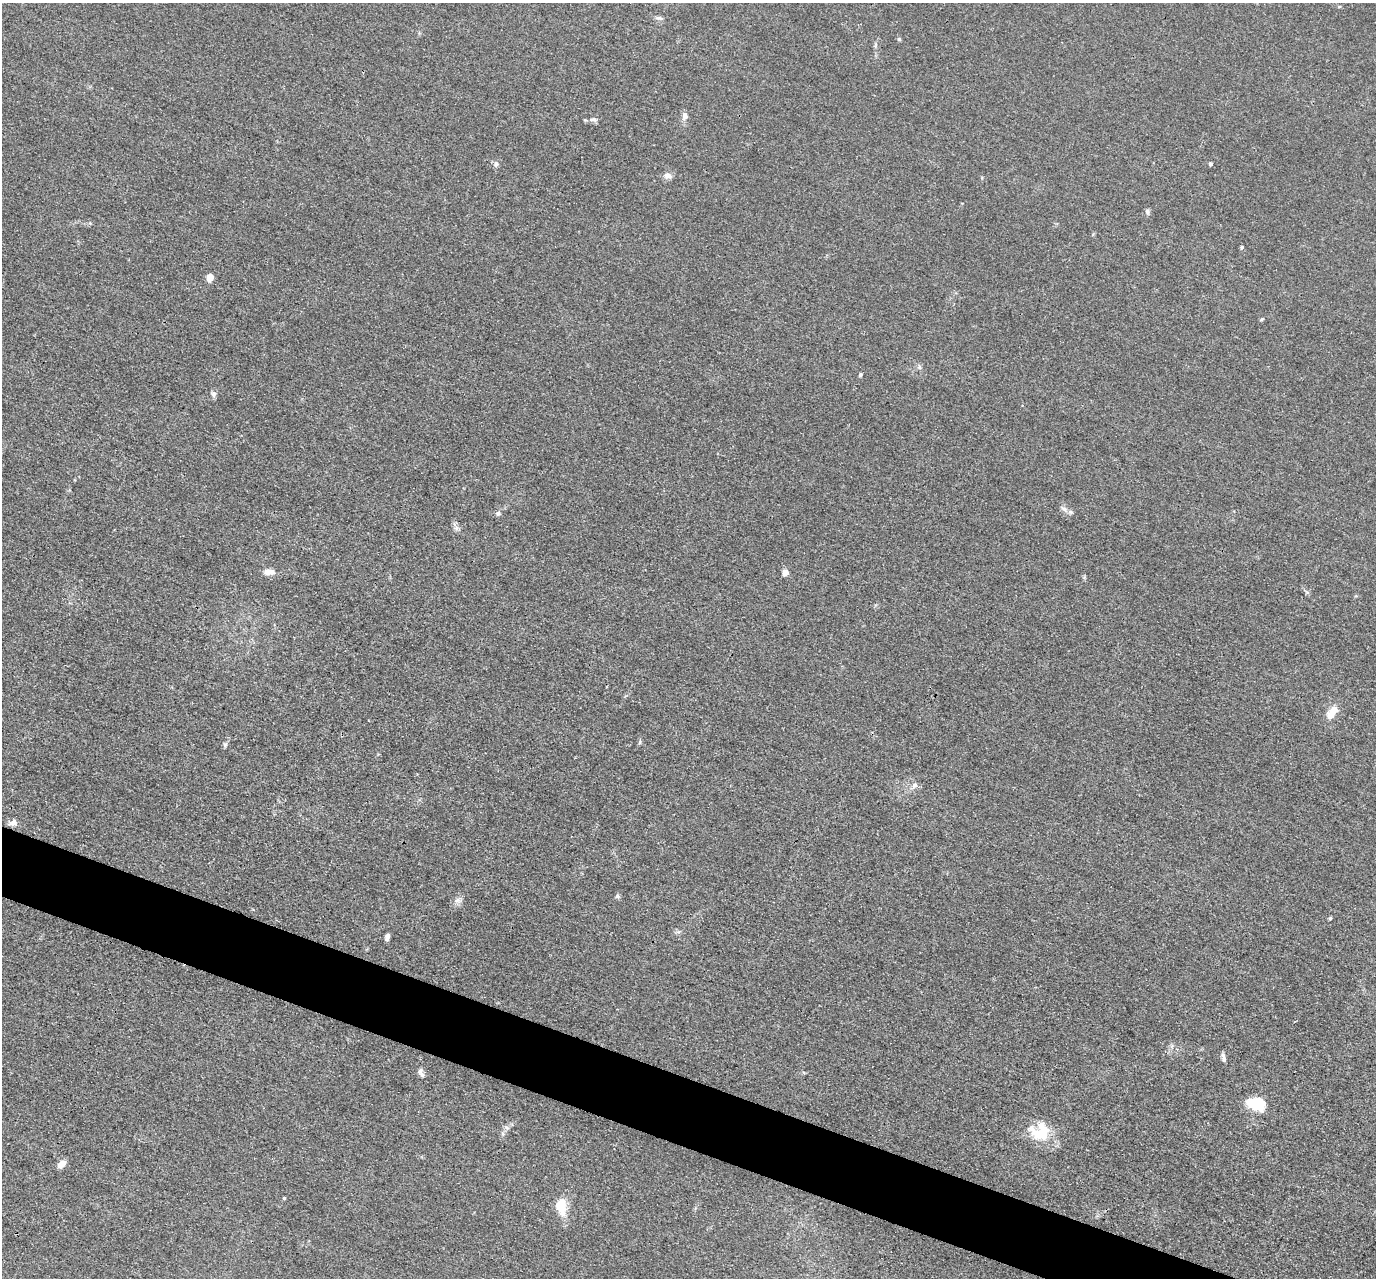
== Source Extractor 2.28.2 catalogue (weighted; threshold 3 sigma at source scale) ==
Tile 6 of 4 x 4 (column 2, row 2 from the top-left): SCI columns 1381-2754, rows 2828-4103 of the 5509 x 5524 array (HDU 1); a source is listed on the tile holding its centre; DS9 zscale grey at full resolution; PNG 1378 x 1280 px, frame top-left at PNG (2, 3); no overlay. Shown black and unused: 5% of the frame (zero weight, under 3 of 4 exposures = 1% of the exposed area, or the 3 px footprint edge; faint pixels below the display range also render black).
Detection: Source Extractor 2.28.2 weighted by HDU 2 'WHT'; one run over the whole footprint, this tile lists its part. Background 0.028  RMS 0.0044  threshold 0.02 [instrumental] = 3 sigma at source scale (4.5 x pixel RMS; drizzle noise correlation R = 1.50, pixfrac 1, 0.05/0.05 arcsec/px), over >= 5 px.
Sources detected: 40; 1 inside a brighter object's white glare — not listed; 2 inside a brighter listed object's ellipse — not listed separately; the other 37 listed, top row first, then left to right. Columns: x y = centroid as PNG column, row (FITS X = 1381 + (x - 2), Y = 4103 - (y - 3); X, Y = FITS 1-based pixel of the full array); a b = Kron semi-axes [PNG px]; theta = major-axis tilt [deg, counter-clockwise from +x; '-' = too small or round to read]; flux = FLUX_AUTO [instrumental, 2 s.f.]
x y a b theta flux
659 18 12 3 5 0.99
899 39 5 5 - 0.7
875 45 7 4 71 0.7
685 116 8 7 - 2.1
594 119 10 6 -5 1.4
496 164 8 5 90 1.2
1211 164 4 3 - 1
667 176 12 8 -4 2.1
1147 212 8 5 -67 0.99
1242 247 4 4 - 0.73
210 277 5 4 - 9.7
1262 319 6 3 31 0.53
919 367 7 4 -71 0.79
860 375 5 4 - 0.73
214 394 9 7 90 1.3
1064 509 9 6 -30 1.7
498 513 7 6 - 1.1
456 528 7 5 44 1.1
269 572 15 7 -3 3.1
785 572 5 4 - 5.5
1331 715 9 8 - 4.3
640 742 6 4 88 0.63
225 745 6 5 - 0.81
914 785 9 7 50 1.8
13 823 11 7 9 2.4
617 896 6 5 - 0.81
457 900 8 6 45 1.6
1330 918 5 3 - 0.56
387 937 6 4 78 2.1
1224 1058 11 4 -77 1.5
421 1072 11 6 -63 1.9
1257 1103 18 12 -11 16
507 1128 8 4 -32 0.97
1037 1134 27 20 78 10
61 1164 11 7 38 3
284 1198 4 4 - 0.47
561 1206 22 13 -83 9.3